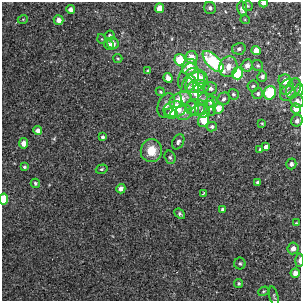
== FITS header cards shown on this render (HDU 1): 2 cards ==
NAXIS1  =                  299
NAXIS2  =                  299

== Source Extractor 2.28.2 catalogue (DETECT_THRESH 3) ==
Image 299 x 299 px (HDU 1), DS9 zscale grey, 1 PNG px = 1 image px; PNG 303 x 303 px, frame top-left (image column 1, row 299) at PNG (2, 2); each listed source drawn as its Kron ellipse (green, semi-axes under 4 px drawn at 4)
Background -4.49e-04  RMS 0.0031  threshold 0.00916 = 3 sigma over >= 5 px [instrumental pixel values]
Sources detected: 89; all 89 listed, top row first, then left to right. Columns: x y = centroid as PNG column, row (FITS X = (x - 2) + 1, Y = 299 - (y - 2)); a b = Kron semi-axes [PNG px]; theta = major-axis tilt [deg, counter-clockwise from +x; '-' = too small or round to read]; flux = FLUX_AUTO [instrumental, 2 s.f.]
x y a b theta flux
264 3 4 3 - 0.93
248 6 5 4 - 0.24
159 8 5 4 - 2.4
210 8 6 6 - 0.6
242 9 7 5 -79 0.91
71 10 4 4 - 0.96
23 19 5 3 - 0.18
59 20 5 4 - 1.5
245 20 5 3 - 0.19
110 35 5 4 - 0.33
102 39 5 3 - 0.16
113 43 6 5 - 1.1
109 45 5 4 - 0.7
239 49 6 6 - 0.65
256 50 4 4 - 2.4
191 57 6 6 - 2.4
118 58 4 3 - 0.21
180 60 6 5 - 5.8
213 61 13 6 -46 20
247 65 6 5 - 1.2
258 66 6 5 - 0.36
189 67 8 7 - 4.1
228 67 10 9 - 1.9
148 71 4 3 - 0.21
238 73 6 5 - 12
197 76 11 6 -24 3.7
262 76 5 5 - 0.76
168 78 5 4 - 1.3
189 78 15 10 72 2.1
285 81 6 6 - 2.5
195 82 12 8 53 2.8
201 86 8 6 -1 1.7
253 86 5 5 - 0.38
287 87 8 6 66 0.68
210 88 7 6 - 0.9
293 88 10 7 69 0.98
299 90 6 4 85 1.2
160 92 5 4 - 0.3
190 93 17 9 89 2.4
258 93 5 5 - 0.5
270 93 7 6 - 9.6
288 93 8 7 - 1.1
198 94 13 8 -54 2.9
233 94 6 5 - 0.46
180 99 12 7 27 4.9
224 99 7 6 - 0.59
206 100 8 6 -37 0.86
297 101 7 6 - 0.78
211 102 6 6 - 1.2
166 105 12 8 70 1.1
197 107 11 8 -14 1.6
193 108 8 6 -65 0.75
210 108 7 6 - 0.64
218 108 5 5 - 2.2
175 109 11 7 7 5.1
296 109 5 5 - 2.1
202 111 8 6 -30 0.79
184 112 8 8 - 1.5
171 114 7 5 -7 1.5
204 119 7 5 71 6.1
297 121 6 5 - 0.66
262 123 3 3 - 0.19
212 127 5 4 - 0.55
38 130 4 4 - 1.2
103 137 4 4 - 0.42
178 142 8 5 62 0.58
24 143 5 4 - 1.4
265 147 4 3 - 0.77
260 149 3 3 - 0.24
151 151 11 10 - 3.8
170 157 7 5 -72 0.41
291 164 5 5 - 0.63
24 167 4 4 - 0.37
102 169 6 4 17 0.35
258 182 3 3 - 0.36
35 183 5 4 - 0.37
121 189 4 4 - 1.1
204 193 3 2 - 0.17
4 199 5 4 - 6.3
222 209 3 3 - 0.3
180 214 6 4 -41 0.44
296 223 3 2 - 0.16
293 248 6 5 - 1.3
299 260 7 3 89 0.6
240 263 6 5 - 0.4
295 273 4 4 - 1.3
239 283 4 4 - 0.31
263 291 5 4 - 0.25
274 296 10 4 -76 0.32
At the frame edge (FLAGS 8, measured only in part): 5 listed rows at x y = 264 3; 299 90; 297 101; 4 199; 299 260